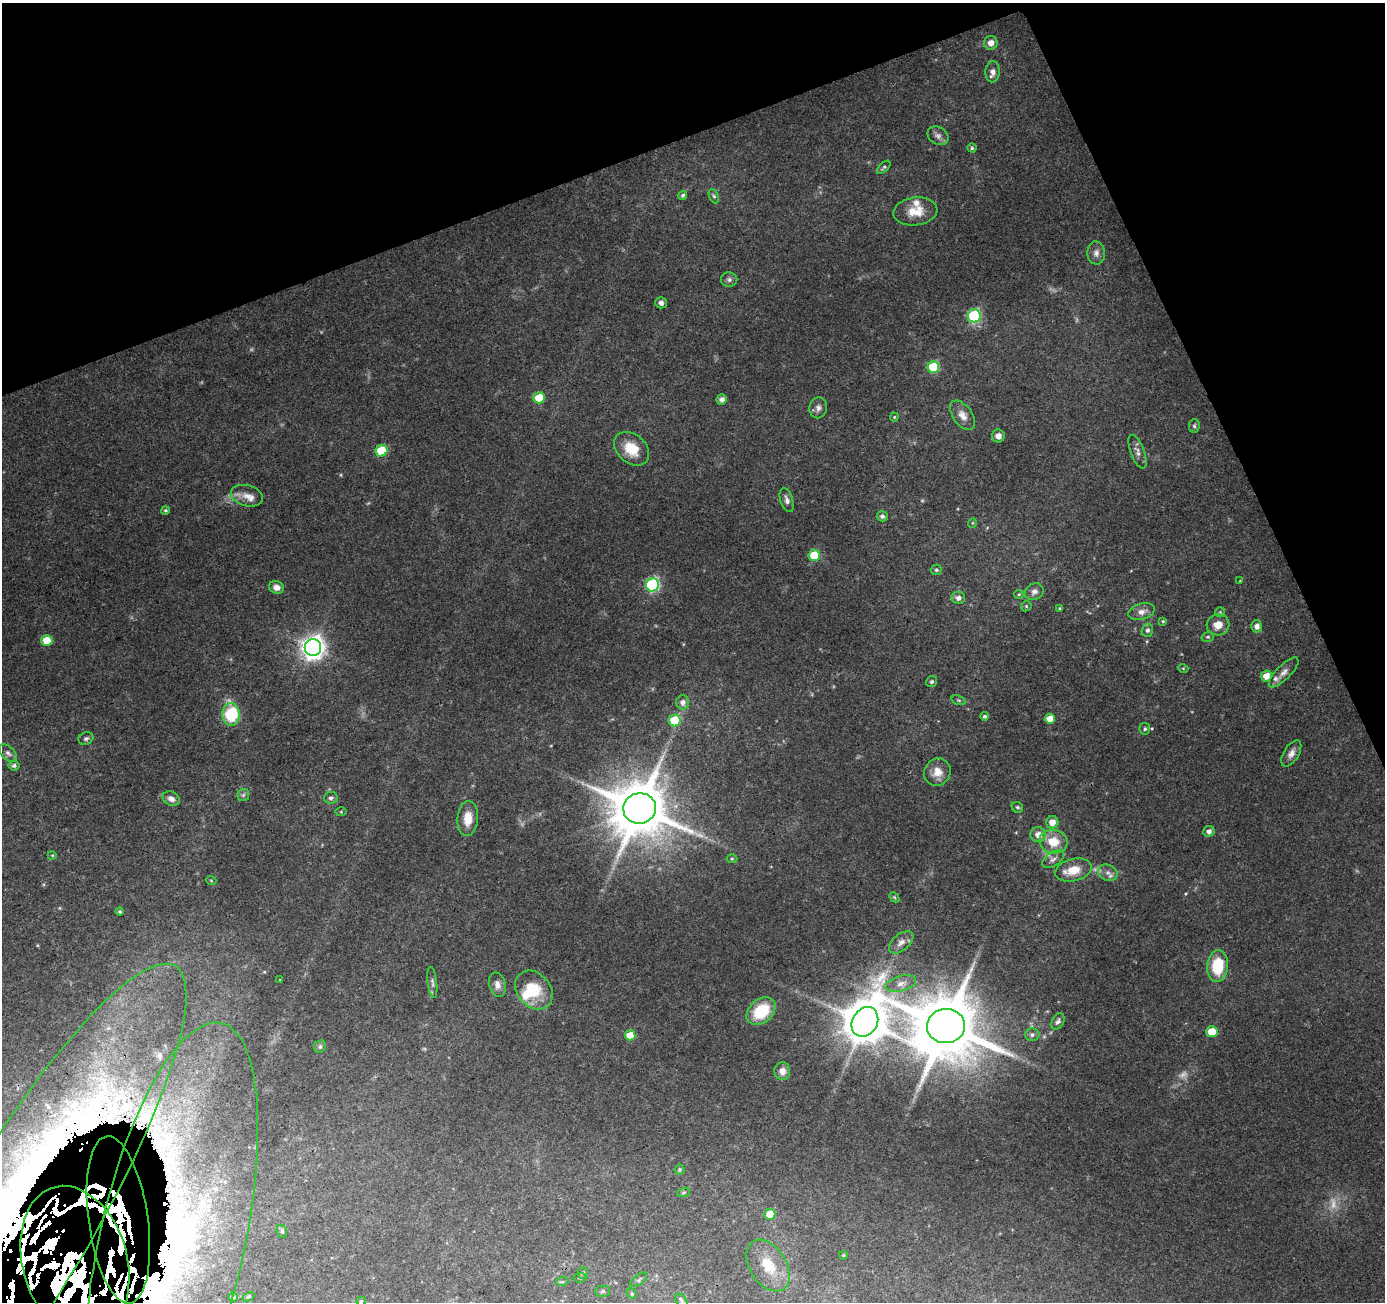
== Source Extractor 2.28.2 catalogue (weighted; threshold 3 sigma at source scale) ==
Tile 3 of 4 x 4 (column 3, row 1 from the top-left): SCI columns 2822-4204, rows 4005-5304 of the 5646 x 5464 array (HDU 1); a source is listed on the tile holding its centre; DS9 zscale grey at full resolution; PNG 1387 x 1304 px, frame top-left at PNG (2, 3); each listed source drawn as its Kron ellipse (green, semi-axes under 4 px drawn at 4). Shown black and unused: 20% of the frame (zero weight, under 3 of 4 exposures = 5% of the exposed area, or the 3 px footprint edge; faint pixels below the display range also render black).
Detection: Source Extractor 2.28.2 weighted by HDU 2 'WHT'; one run over the whole footprint, this tile lists its part. Background 0.0723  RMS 0.0051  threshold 0.0231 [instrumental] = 3 sigma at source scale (4.5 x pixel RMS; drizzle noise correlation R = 1.50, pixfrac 1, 0.0396/0.0396 arcsec/px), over >= 5 px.
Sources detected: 161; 6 too faint to see at this stretch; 1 inside a brighter object's white glare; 7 cosmic-ray / hot-pixel residue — neither listed nor drawn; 29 inside a brighter listed object's ellipse — not listed separately; the other 118 listed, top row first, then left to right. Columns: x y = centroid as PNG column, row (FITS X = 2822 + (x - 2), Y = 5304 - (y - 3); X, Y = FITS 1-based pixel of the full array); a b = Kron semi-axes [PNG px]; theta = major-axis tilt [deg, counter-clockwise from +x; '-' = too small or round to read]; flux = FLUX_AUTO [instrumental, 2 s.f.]
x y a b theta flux
991 43 7 6 - 3.6
993 72 10 7 86 2.6
938 136 11 8 -33 2.5
972 148 4 4 - 0.71
884 167 8 4 45 0.89
683 195 5 4 - 0.89
714 196 7 4 -67 1.1
915 211 22 14 7 9.7
1096 253 11 9 -85 2.9
729 280 8 7 - 1.6
661 303 6 5 - 1.9
974 316 6 6 - 54
933 367 6 6 - 30
539 398 5 5 - 14
722 399 5 5 - 2.4
818 408 10 9 - 2.4
963 415 17 9 -55 4.4
894 417 4 4 - 0.58
1194 426 7 5 79 1.1
998 436 6 6 - 2.7
632 449 20 14 -41 12
381 451 6 6 - 17
1137 452 18 7 -69 2.8
247 496 16 10 -15 4.9
787 500 12 6 -72 2.3
165 510 4 4 - 0.78
882 516 5 5 - 1.7
972 523 5 3 - 0.41
814 555 6 5 - 21
936 570 5 5 - 0.96
1240 581 3 3 - 0.35
652 585 7 6 - 74
276 587 7 6 - 3
1034 592 9 8 - 2.4
1019 594 5 4 - 0.61
958 598 7 6 - 2.6
1026 606 5 5 - 0.7
1060 609 4 3 - 0.61
1141 612 13 8 17 3.6
1220 612 5 5 - 0.71
1163 621 4 4 - 0.6
1218 625 11 10 - 5.7
1257 626 6 5 - 2.7
1147 630 6 5 - 1.5
1208 637 6 4 19 0.82
47 640 5 5 - 9.9
313 648 8 8 - 440
1183 668 5 3 - 0.51
1284 672 20 7 45 3.3
1266 676 5 5 - 5.1
932 682 6 5 - 1.2
959 700 7 4 -19 0.79
683 702 7 6 - 2.6
231 714 11 8 -88 31
985 716 4 4 - 0.99
1050 719 5 5 - 6.3
675 721 6 6 - 21
1145 729 6 5 - 0.97
86 738 7 6 - 1.3
8 753 11 6 -44 1.9
1291 753 15 7 59 3.1
14 765 5 5 - 1.1
937 772 14 13 - 6
243 795 6 6 - 1.2
331 798 7 6 - 1.4
171 799 9 6 -26 2.7
1017 807 6 5 - 0.93
640 808 16 15 - 3400
341 812 6 4 0 0.57
468 818 17 10 85 7.9
1052 822 6 6 - 4.8
1209 831 6 5 - 2.3
1038 835 8 7 - 4.5
1053 842 14 12 -10 11
52 855 4 3 - 0.42
732 859 5 3 - 0.57
1053 859 12 7 33 2.4
1073 870 18 11 14 9.1
1108 873 10 8 -24 2.6
211 880 5 3 - 0.49
894 897 6 4 -44 0.74
120 911 4 3 - 0.63
901 942 14 8 40 3.7
1218 966 16 10 84 21
280 980 3 3 - 0.37
432 982 16 4 -84 1.6
901 983 15 7 15 4
497 985 12 8 -75 3
534 990 21 16 -48 18
761 1011 16 11 40 22
1058 1021 8 6 59 1.6
865 1022 16 12 57 2100
946 1026 19 17 6 5000
1212 1032 6 5 - 14
630 1035 5 5 - 8.6
1032 1035 7 6 - 1.7
320 1047 6 6 - 1.2
782 1071 9 8 - 3.3
680 1169 5 5 - 0.75
683 1192 7 4 19 0.78
770 1214 5 5 - 8
118 1220 84 30 -82 6000
22 1225 301 68 59 5600
282 1231 6 5 - 0.98
172 1242 225 72 77 3300
843 1255 4 3 - 0.57
75 1262 77 52 -75 9600
768 1266 28 18 -58 15
583 1273 6 5 - 0.97
580 1278 6 4 8 0.77
639 1280 10 5 39 1.2
562 1282 6 4 18 0.75
603 1291 7 5 1 1.2
632 1294 6 4 -46 0.8
233 1297 5 4 - 0.64
248 1297 6 4 30 0.64
361 1301 5 4 - 0.61
681 1301 8 5 -53 2.1
Overlapping masked pixels (flux is a lower limit): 7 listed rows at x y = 640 808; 865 1022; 946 1026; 118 1220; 22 1225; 172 1242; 75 1262
Isophote crosses this tile's border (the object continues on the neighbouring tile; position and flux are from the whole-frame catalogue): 1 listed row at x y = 22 1225